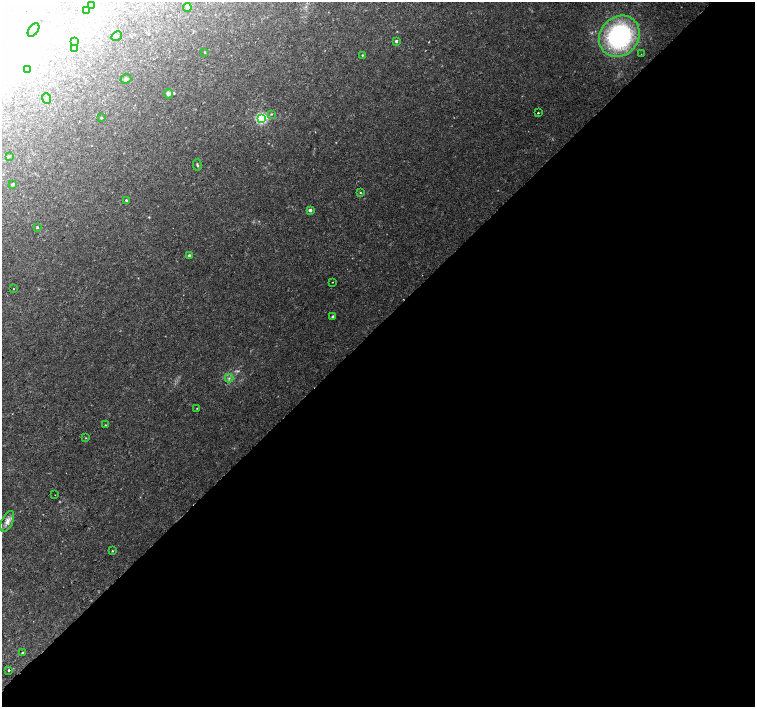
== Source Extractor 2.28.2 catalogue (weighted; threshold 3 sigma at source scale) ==
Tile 12 of 4 x 4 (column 4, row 3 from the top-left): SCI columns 4546-6051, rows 1600-3008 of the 6089 x 6081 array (HDU 1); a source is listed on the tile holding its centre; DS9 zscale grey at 2 x 2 block average (1 PNG px = mean of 2 x 2 image px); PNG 757 x 709 px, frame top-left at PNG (2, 2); each listed source drawn as its Kron ellipse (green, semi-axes under 4 px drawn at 4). Shown black and unused: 54% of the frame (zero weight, under 2 of 3 exposures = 2% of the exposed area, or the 3 px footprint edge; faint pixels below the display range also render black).
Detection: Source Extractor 2.28.2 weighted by HDU 2 'WHT'; one run over the whole footprint, this tile lists its part. Background 0.0459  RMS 0.0044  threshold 0.0198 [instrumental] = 3 sigma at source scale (4.5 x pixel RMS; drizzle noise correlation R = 1.50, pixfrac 1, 0.0396/0.0396 arcsec/px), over >= 5 px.
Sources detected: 50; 1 too faint to see at this stretch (2 x 2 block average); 9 inside a brighter object's white glare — neither listed nor drawn; the other 40 listed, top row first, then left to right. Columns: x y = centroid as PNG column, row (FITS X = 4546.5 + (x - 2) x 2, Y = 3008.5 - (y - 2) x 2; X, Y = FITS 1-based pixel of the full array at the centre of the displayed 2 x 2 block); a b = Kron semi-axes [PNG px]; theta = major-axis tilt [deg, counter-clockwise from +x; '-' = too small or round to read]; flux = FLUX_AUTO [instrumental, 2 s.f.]
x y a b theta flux
92 6 4 2 - 0.68
187 8 4 4 - 1.8
86 10 2 2 - 0.36
33 30 8 4 56 15
117 36 6 2 29 1.2
619 36 22 19 49 130
74 41 3 2 - 0.95
396 41 3 3 - 1.4
75 49 3 2 - 0.75
205 52 3 2 - 0.67
641 54 2 2 - 0.3
362 55 3 2 - 0.68
28 70 4 3 - 1.3
126 79 5 4 - 2.1
168 94 4 4 - 2.9
46 99 5 2 - 0.88
538 113 2 2 - 0.94
271 114 3 2 - 0.77
101 118 2 2 - 0.71
261 118 3 3 - 140
9 156 3 2 - 0.65
197 165 6 2 -76 1.1
13 184 3 3 - 1.4
360 192 3 2 - 0.66
126 200 2 2 - 2.9
310 210 2 2 - 4.3
37 227 3 2 - 0.75
189 255 3 2 - 1.5
332 282 2 2 - 0.43
14 289 2 2 - 0.4
333 317 3 3 - 1.6
229 378 4 3 - 1.4
197 408 2 2 - 0.5
105 425 2 2 - 0.53
86 438 3 2 - 0.46
55 495 2 2 - 0.33
7 521 11 5 66 5
112 551 3 2 - 0.67
22 653 2 2 - 3.1
9 670 2 2 - 3.7
Overlapping masked pixels (flux is a lower limit): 1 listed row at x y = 9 670
Diffuse or blended objects may show on this block-average render without a row.